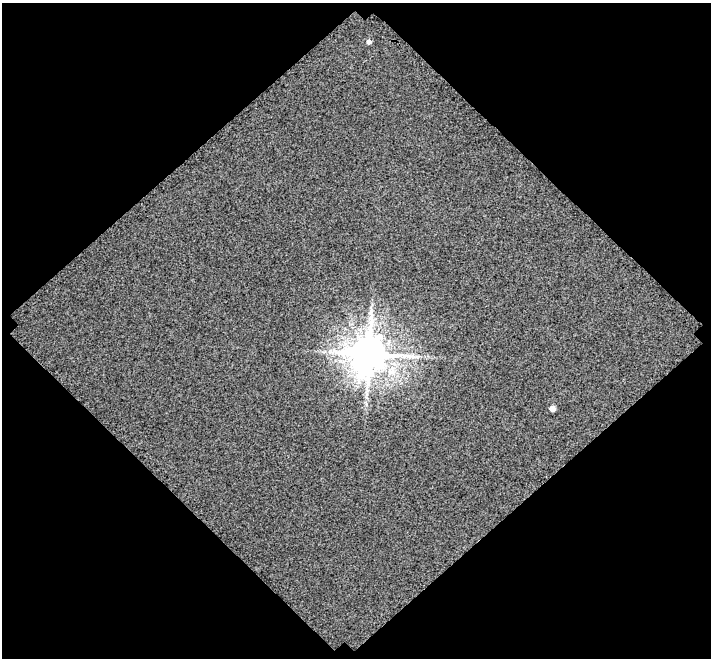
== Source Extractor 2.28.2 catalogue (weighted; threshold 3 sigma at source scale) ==
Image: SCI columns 4082-4790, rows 2609-3264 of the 6021 x 6002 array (HDU 1 of 3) = the unmasked area's bounding box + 8 px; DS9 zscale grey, full resolution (1 PNG px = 1 image px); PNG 713 x 660 px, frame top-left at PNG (2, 3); no overlay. Shown black and unused: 50% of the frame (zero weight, under 3 of 4 exposures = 20% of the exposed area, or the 3 px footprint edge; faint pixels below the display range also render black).
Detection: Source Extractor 2.28.2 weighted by HDU 2 'WHT'. Background -0.157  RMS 1.5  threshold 6.93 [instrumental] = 3 sigma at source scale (4.5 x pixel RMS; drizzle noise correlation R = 1.50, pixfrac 1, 0.0396/0.0396 arcsec/px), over >= 5 px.
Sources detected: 3; all 3 listed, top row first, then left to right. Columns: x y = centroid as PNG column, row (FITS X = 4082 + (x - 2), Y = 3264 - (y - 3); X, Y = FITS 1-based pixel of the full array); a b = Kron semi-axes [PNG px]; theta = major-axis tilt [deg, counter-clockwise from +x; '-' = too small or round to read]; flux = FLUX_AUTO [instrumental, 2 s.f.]
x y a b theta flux
369 42 5 5 - 490
369 354 11 11 - 450000
552 408 5 4 - 1200